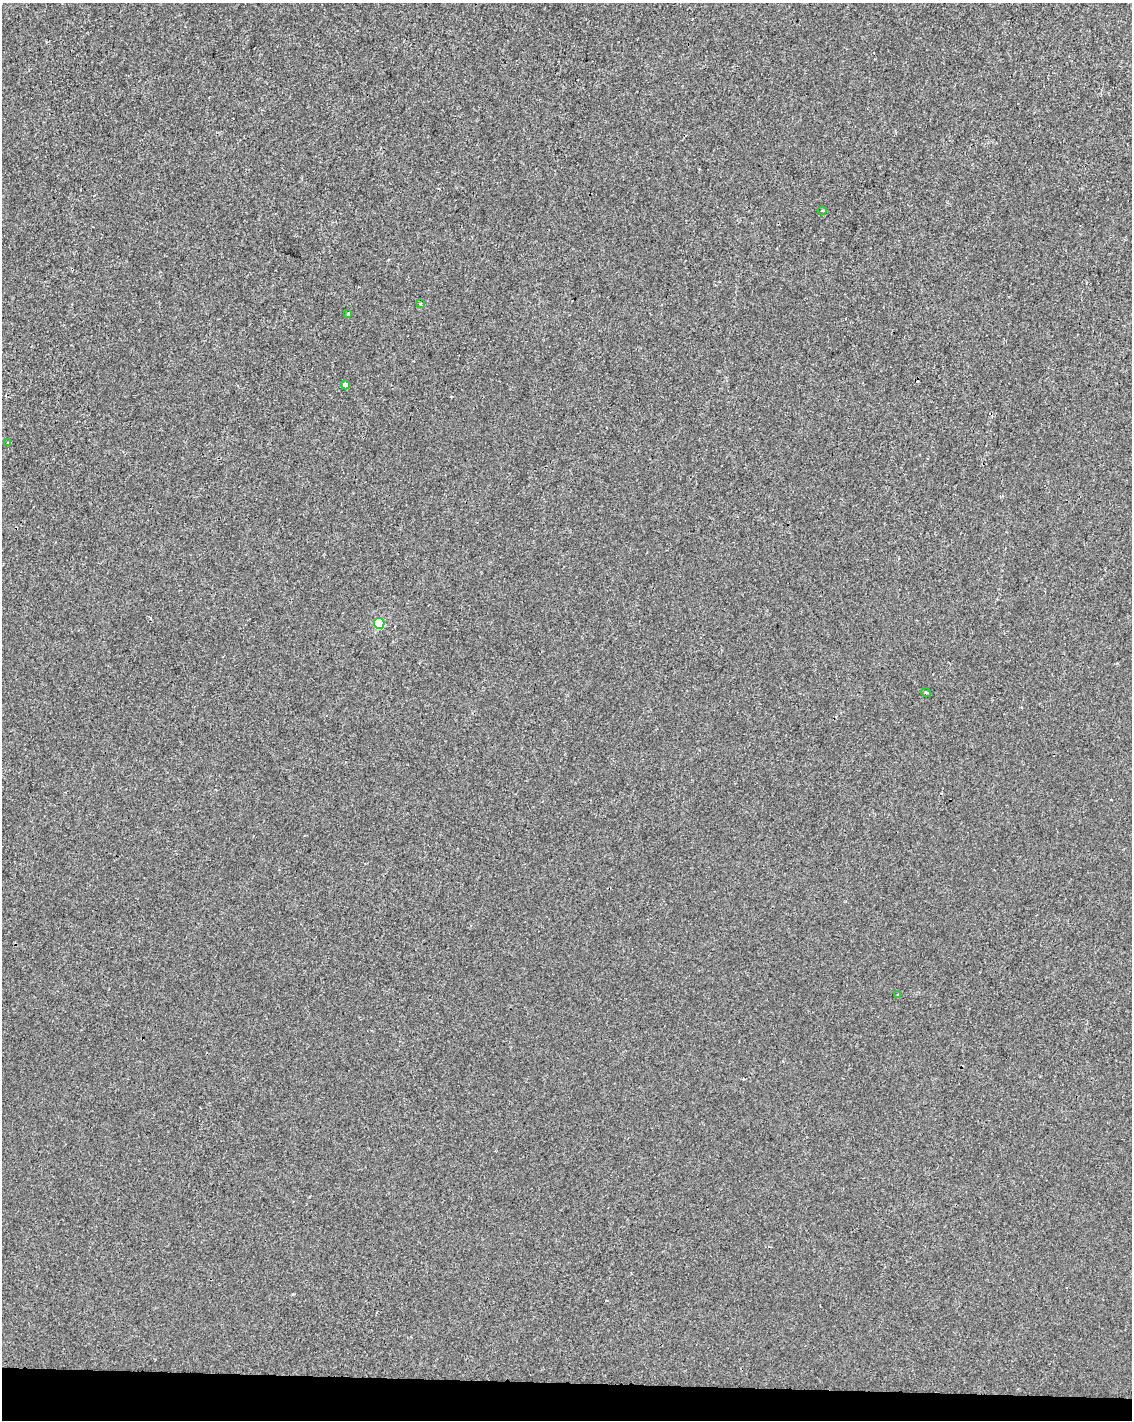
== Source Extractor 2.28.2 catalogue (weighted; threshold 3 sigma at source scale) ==
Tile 11 of 4 x 3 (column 3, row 3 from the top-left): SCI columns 2269-3398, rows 283-1700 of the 4529 x 4764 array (HDU 1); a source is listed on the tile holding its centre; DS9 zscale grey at full resolution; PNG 1134 x 1422 px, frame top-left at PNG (2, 3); each listed source drawn as its Kron ellipse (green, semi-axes under 4 px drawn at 4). Shown black and unused: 3% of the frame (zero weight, under 2 of 3 exposures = <1% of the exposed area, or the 3 px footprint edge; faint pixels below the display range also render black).
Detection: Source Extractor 2.28.2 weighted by HDU 2 'WHT'; one run over the whole footprint, this tile lists its part. Background -3.05e-04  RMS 0.0042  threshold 0.0191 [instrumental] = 3 sigma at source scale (4.5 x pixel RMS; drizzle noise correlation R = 1.50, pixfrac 1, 0.0396/0.0396 arcsec/px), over >= 5 px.
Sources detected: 10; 2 cosmic-ray / hot-pixel residue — neither listed nor drawn; the other 8 listed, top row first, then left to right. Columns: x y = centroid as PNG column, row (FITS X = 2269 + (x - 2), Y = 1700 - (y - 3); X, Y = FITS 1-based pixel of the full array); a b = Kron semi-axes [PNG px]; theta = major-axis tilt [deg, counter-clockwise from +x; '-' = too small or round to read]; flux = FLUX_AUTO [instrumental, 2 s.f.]
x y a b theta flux
822 211 4 3 - 0.36
421 304 3 3 - 0.73
348 314 3 2 - 0.37
345 385 4 4 - 1.6
8 442 4 3 - 0.42
379 623 5 5 - 21
926 692 5 3 - 0.41
898 995 3 3 - 0.68